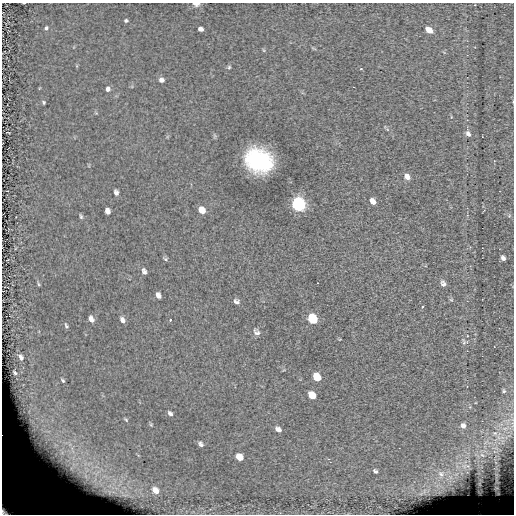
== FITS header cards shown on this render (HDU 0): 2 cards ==
NAXIS1  =                  512
NAXIS2  =                  512

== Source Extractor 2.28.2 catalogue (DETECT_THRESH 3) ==
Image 512 x 512 px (HDU 0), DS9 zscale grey, 1 PNG px = 1 image px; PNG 516 x 516 px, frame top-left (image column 1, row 512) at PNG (2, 3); no overlay
Background 0.106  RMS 9.9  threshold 29.8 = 3 sigma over >= 5 px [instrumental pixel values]
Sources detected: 58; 1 with non-positive FLUX_AUTO (blend fragments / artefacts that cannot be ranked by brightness) is not listed; the other 57 listed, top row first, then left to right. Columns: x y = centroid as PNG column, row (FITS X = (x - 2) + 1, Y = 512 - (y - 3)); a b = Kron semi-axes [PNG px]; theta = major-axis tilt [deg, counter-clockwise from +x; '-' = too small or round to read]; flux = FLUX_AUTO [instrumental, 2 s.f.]
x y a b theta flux
24 3 3 2 - 450
196 4 8 5 -2 2500
126 20 4 3 - 1000
46 28 5 4 - 1200
201 29 5 4 - 2700
429 30 6 4 -38 11000
263 50 6 3 -70 670
229 67 5 4 - 880
161 80 6 6 - 2300
108 89 6 5 - 1900
44 102 4 3 - 760
468 134 8 6 -55 2300
259 161 19 15 -28 97000
407 177 8 6 -53 3200
116 192 6 4 -75 2200
373 201 8 6 -56 3300
299 204 8 7 - 160000
202 210 8 6 -52 6200
107 211 6 5 - 3200
81 216 7 4 -72 1100
503 258 5 4 - 2000
165 259 6 5 - 1100
144 271 8 5 -71 2100
443 283 8 5 -75 2200
38 284 6 3 -70 770
158 295 6 4 -63 2500
236 301 8 6 -18 1900
422 306 4 3 - 900
91 319 7 4 -68 3100
312 319 8 6 -53 32000
122 320 7 5 -60 2400
170 320 3 2 - 1400
66 326 9 5 -69 1400
256 332 10 6 -40 2500
464 342 11 5 -78 1600
21 357 5 3 - 1900
15 373 3 2 - 480
317 377 7 6 - 13000
504 391 5 4 - 800
312 395 7 5 -47 9600
170 413 6 4 -44 1700
126 420 5 3 - 810
463 426 7 6 - 3000
278 429 7 5 -36 2700
498 438 10 6 -71 4400
201 444 8 5 -49 1900
495 448 22 8 -21 8800
482 455 12 8 -28 6400
239 457 6 5 - 8100
466 466 21 12 -14 13000
375 471 5 3 - 1200
441 474 13 11 -90 8000
497 478 25 8 -86 3400
480 483 16 4 75 2200
155 490 6 4 -47 5600
13 493 11 10 - 7500
10 507 28 17 -25 150000
At the frame edge (FLAGS 8, measured only in part): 3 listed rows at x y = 24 3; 196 4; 10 507
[1 non-positive-flux detection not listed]